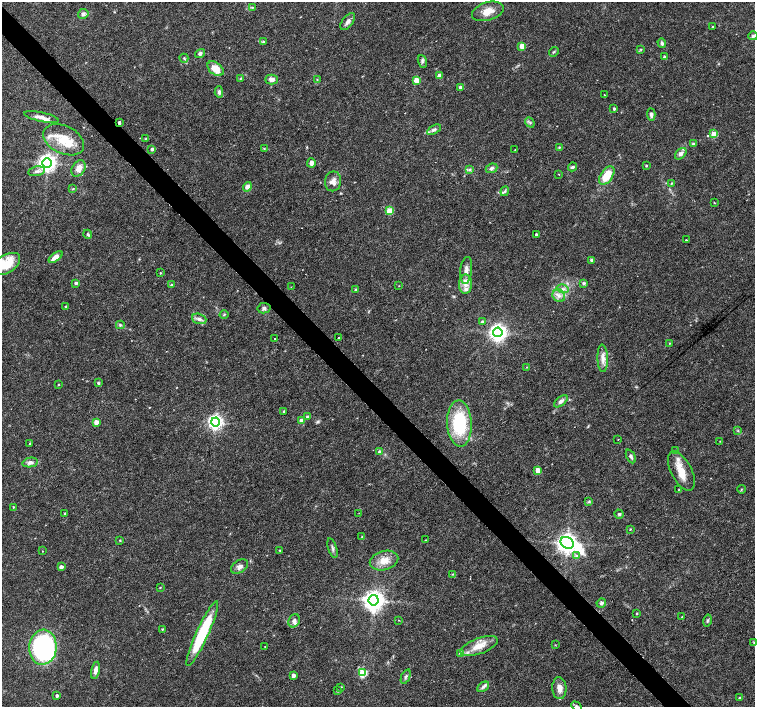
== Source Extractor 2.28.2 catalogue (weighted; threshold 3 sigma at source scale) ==
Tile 11 of 4 x 4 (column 3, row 3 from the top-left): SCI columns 3019-4523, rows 1624-3032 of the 6027 x 6001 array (HDU 1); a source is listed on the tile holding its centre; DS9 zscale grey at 2 x 2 block average (1 PNG px = mean of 2 x 2 image px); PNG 757 x 709 px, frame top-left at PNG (2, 2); each listed source drawn as its Kron ellipse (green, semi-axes under 4 px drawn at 4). Shown black and unused: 4% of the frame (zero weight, under 3 of 6 exposures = <1% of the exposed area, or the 3 px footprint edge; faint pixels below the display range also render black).
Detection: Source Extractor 2.28.2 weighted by HDU 2 'WHT'; one run over the whole footprint, this tile lists its part. Background 0.0188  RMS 0.0016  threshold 0.00671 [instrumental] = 3 sigma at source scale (4.09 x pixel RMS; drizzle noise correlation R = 1.36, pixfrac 0.8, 0.0396/0.0396 arcsec/px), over >= 5 px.
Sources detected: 159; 1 inside a brighter object's white glare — neither listed nor drawn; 7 inside a brighter listed object's ellipse — not listed separately; the other 151 listed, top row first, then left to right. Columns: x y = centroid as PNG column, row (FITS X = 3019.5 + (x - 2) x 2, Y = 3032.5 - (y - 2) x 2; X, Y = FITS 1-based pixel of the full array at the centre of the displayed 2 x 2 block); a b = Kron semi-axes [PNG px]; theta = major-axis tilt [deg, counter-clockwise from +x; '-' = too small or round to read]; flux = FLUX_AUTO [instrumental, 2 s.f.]
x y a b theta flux
252 7 4 3 - 0.36
488 11 16 9 16 4.6
83 14 5 5 - 1
348 22 10 5 52 1.5
713 26 3 2 - 0.2
753 36 4 4 - 0.75
264 42 4 4 - 0.47
662 43 5 3 - 0.82
522 46 3 3 - 6.4
641 49 3 2 - 0.29
554 52 5 3 - 0.5
200 53 5 4 - 0.79
664 57 4 3 - 0.66
184 58 4 3 - 0.43
422 62 6 4 -72 0.76
216 69 9 6 -39 5
439 75 3 3 - 2.9
241 78 4 2 - 0.35
271 79 6 5 - 1.7
317 80 3 2 - 0.27
416 81 3 3 - 8.7
460 88 3 3 - 1.9
219 92 6 4 -84 1
604 95 2 2 - 0.17
614 109 3 3 - 0.52
651 115 6 4 -86 0.94
41 117 17 4 -12 2.5
119 123 3 2 - 0.94
530 123 5 3 - 0.57
434 130 8 4 29 1.1
714 134 3 3 - 11
145 138 4 2 - 0.28
64 140 22 14 -25 9.6
693 144 4 3 - 0.46
559 147 4 3 - 0.35
152 149 3 2 - 1.2
264 149 3 3 - 0.35
515 150 2 2 - 0.21
681 154 7 4 45 1.6
47 163 5 4 - 180
311 163 5 4 - 1.4
646 165 3 2 - 0.37
572 167 4 3 - 0.67
79 168 9 6 58 2.6
492 168 6 4 24 0.91
470 170 4 2 - 0.39
37 171 8 4 11 1.3
558 174 3 2 - 0.18
607 176 10 6 56 8.2
333 181 10 8 80 2.5
671 183 4 3 - 0.39
247 187 5 4 - 1.9
73 189 3 3 - 0.26
505 191 5 3 - 0.68
714 203 3 2 - 0.25
390 211 3 3 - 12
88 234 5 3 - 0.6
536 234 2 2 - 0.85
686 240 2 2 - 0.49
56 257 8 4 37 3.3
592 260 4 3 - 0.8
6 264 15 9 31 10
466 270 13 6 83 2.6
160 273 2 2 - 0.28
76 283 3 2 - 1
584 283 4 3 - 0.8
465 284 10 6 88 2.7
171 285 3 3 - 0.69
399 286 2 2 - 0.13
291 287 2 2 - 0.13
563 289 6 3 -15 1
356 290 3 3 - 0.75
559 296 7 6 - 1.9
66 306 3 2 - 0.44
264 308 6 5 - 0.98
224 315 4 3 - 0.43
199 319 7 5 -20 1.4
482 322 3 3 - 0.62
120 325 4 4 - 0.48
498 332 5 4 - 170
338 338 2 2 - 0.42
274 339 2 2 - 0.17
670 343 3 2 - 0.24
603 358 14 5 -88 2.5
527 367 3 2 - 0.2
98 383 4 3 - 0.52
58 385 3 2 - 0.27
561 401 8 4 39 1.5
284 411 3 2 - 0.39
308 417 4 4 - 0.69
301 420 3 3 - 2.5
96 422 3 3 - 2.8
215 422 4 4 - 120
459 423 23 12 -87 26
738 431 3 2 - 0.3
618 439 2 2 - 0.15
720 441 3 2 - 0.19
30 443 3 2 - 0.31
379 451 3 3 - 0.59
676 451 3 3 - 0.25
631 456 7 4 -64 0.95
30 462 7 4 11 1.4
538 470 3 3 - 6.3
681 471 21 10 -63 6.4
679 489 3 2 - 0.19
741 489 4 2 - 0.24
589 501 4 3 - 0.42
13 507 3 2 - 0.26
65 513 3 2 - 0.26
359 513 2 2 - 0.2
619 514 4 4 - 0.57
630 529 3 3 - 0.25
362 537 3 2 - 0.21
120 540 2 2 - 0.31
425 540 2 2 - 0.22
567 543 7 5 -29 260
332 548 10 3 -73 0.91
280 550 3 2 - 0.26
42 551 2 2 - 0.27
576 556 4 3 - 0.65
384 560 14 9 16 4.3
61 567 3 3 - 1.7
239 567 9 6 33 1.5
453 574 4 3 - 0.38
160 588 3 2 - 0.28
374 600 5 5 - 260
601 603 5 4 - 0.77
637 613 2 2 - 0.31
682 617 2 2 - 0.18
398 620 3 2 - 0.14
707 620 6 3 76 0.53
294 621 7 5 63 1.3
162 629 3 3 - 0.3
202 634 35 6 66 25
754 643 3 3 - 0.32
555 645 3 2 - 0.22
479 646 19 8 20 5.7
43 647 17 13 86 78
265 647 2 2 - 0.16
461 653 3 3 - 2
95 670 8 4 77 1.9
362 673 3 3 - 22
293 675 3 3 - 2.4
406 677 8 3 67 0.75
341 687 3 2 - 0.26
483 687 6 4 31 1
559 688 11 7 -86 2.6
337 691 2 2 - 0.45
57 696 2 2 - 1
739 698 3 2 - 0.32
576 706 5 4 - 0.63
Overlapping masked pixels (flux is a lower limit): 1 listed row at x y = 119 123
Isophote crosses this tile's border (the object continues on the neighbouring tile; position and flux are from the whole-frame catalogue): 4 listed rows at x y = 753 36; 6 264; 754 643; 576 706
Diffuse or blended objects may show on this block-average render without a row.